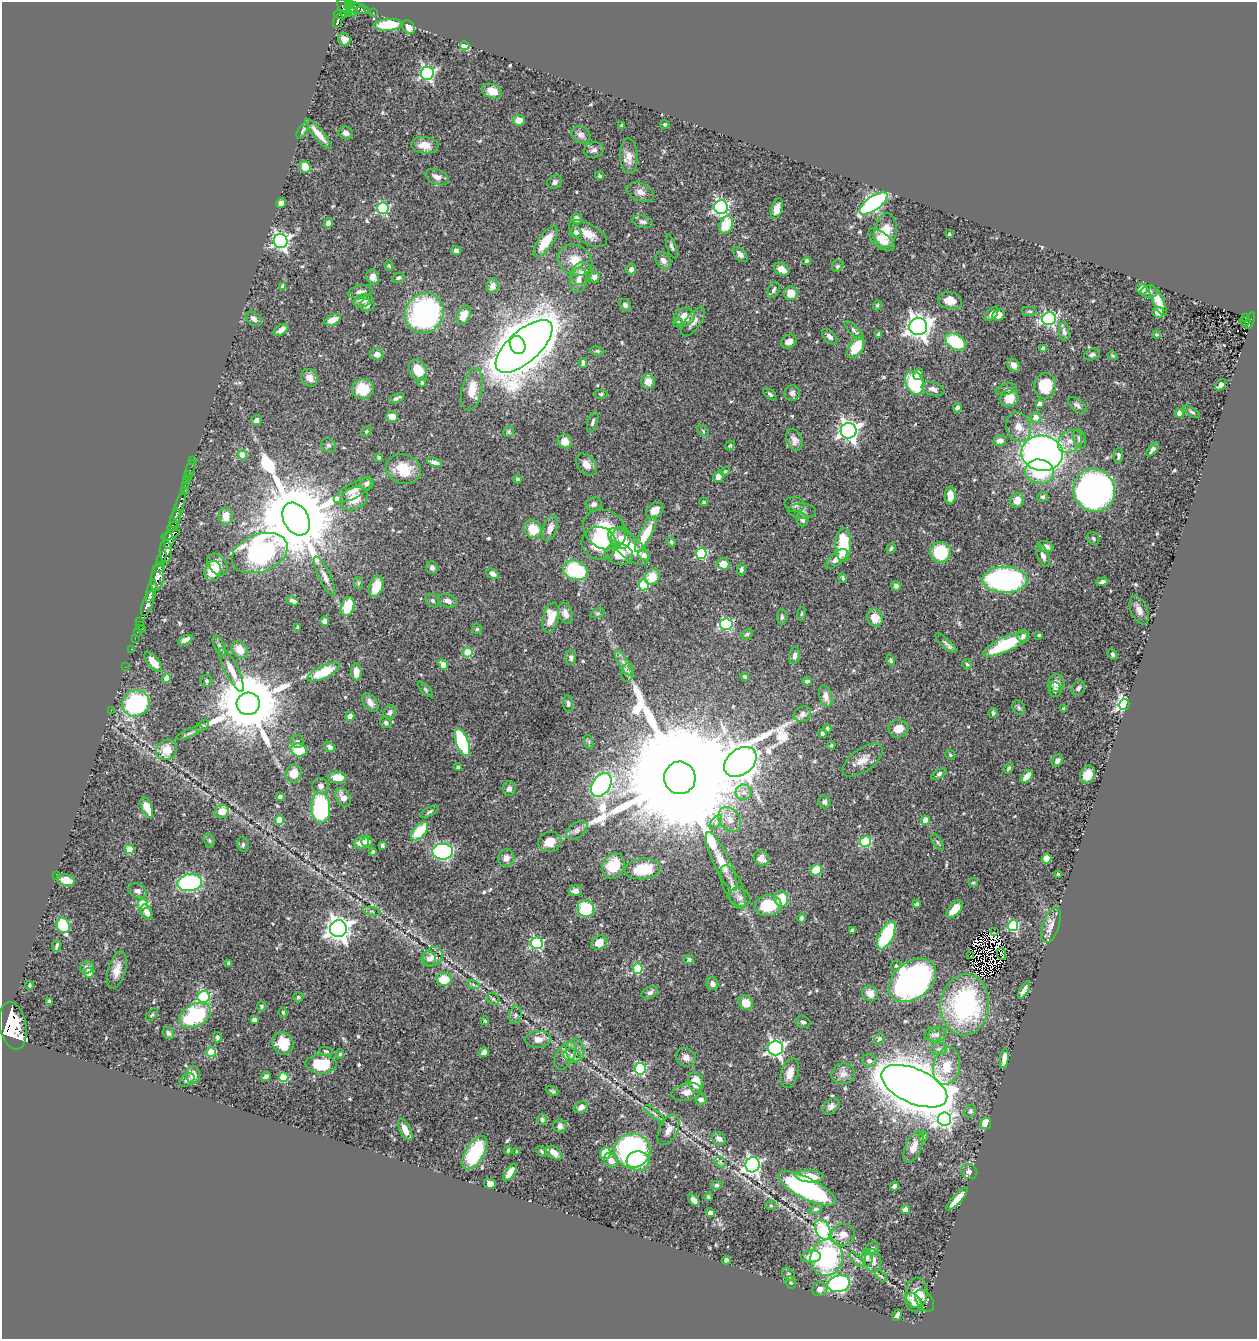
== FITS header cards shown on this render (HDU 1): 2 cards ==
NAXIS1  =                 1255
NAXIS2  =                 1337

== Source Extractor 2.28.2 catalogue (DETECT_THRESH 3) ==
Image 1255 x 1337 px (HDU 1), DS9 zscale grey, 1 PNG px = 1 image px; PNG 1259 x 1341 px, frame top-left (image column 1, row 1337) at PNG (2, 2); each listed source drawn as its Kron ellipse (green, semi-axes under 4 px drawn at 4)
Background 0.392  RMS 0.019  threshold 0.0569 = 3 sigma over >= 5 px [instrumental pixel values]
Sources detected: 582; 6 with non-positive FLUX_AUTO (blend fragments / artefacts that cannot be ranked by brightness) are neither listed nor drawn; of the other 576, the 500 brightest by FLUX_AUTO listed and drawn (76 fainter detections omitted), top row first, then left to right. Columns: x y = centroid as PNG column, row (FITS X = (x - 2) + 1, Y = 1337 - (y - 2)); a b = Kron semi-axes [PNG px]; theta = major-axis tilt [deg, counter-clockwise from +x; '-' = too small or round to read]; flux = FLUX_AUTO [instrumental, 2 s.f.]
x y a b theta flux
350 5 5 3 - 160
344 7 8 5 -51 310
357 8 12 5 -11 83
351 10 7 3 -58 80
361 10 4 4 - 34
373 12 2 2 - 3.9
341 14 7 3 -1 140
349 14 3 3 - 25
338 21 7 3 70 130
388 25 14 6 3 59
409 27 7 5 -56 6.3
344 39 7 6 - 6.9
465 46 5 4 - 48
427 73 6 6 - 290
492 91 10 7 -20 14
519 120 6 5 - 13
665 124 4 4 - 2
622 126 4 3 - 2.6
302 131 9 4 60 2.7
346 133 7 6 - 4.4
318 134 19 5 -49 14
581 135 10 8 -31 5.9
425 145 14 8 -6 14
594 150 10 7 16 5.3
629 156 17 8 -87 11
305 167 6 5 - 17
600 176 4 4 - 2.2
437 177 12 7 -23 7.1
554 182 7 6 - 4
640 192 14 8 -24 7.5
281 203 5 4 - 7.9
873 203 16 7 35 280
721 207 7 6 - 290
383 208 6 5 - 140
777 209 11 5 74 8.1
576 219 5 5 - 6.1
643 222 11 6 -13 3.9
328 223 5 4 - 5.8
726 225 9 6 65 42
886 231 17 11 81 26
576 232 6 5 - 7.1
588 234 21 10 -29 17
949 234 3 3 - 2.2
881 240 15 7 -39 13
281 241 7 7 - 380
546 241 18 7 55 30
672 247 12 4 -72 3.5
456 250 5 4 - 4.2
740 254 9 5 -46 5.2
575 260 18 15 -29 25
663 260 9 7 -58 6.8
806 261 4 4 - 2.2
389 266 5 4 - 1.9
838 266 6 5 - 2.4
631 269 5 5 - 7
782 269 8 5 -30 11
581 273 12 10 66 9.6
373 277 7 6 - 7.5
594 277 5 5 - 7.5
398 278 6 5 - 3.3
578 280 12 8 79 8.7
283 286 4 3 - 5.3
493 286 7 6 - 9.7
1142 289 6 5 - 8.1
774 290 8 5 68 3.6
360 292 12 6 12 5.9
1149 292 8 6 5 4.2
791 293 7 6 - 16
363 300 10 6 17 8
950 301 12 8 -13 13
1158 301 16 5 -66 14
367 305 7 6 - 4.2
625 305 6 5 - 3.1
877 305 5 4 - 1.7
1029 311 7 4 -7 2
1158 312 6 5 - 7.7
424 313 21 18 59 240
991 314 8 5 47 4.1
464 315 10 6 63 15
998 315 7 5 24 8.4
684 317 10 9 - 16
1245 318 3 2 - 10
254 319 9 6 -34 5.2
1049 319 7 6 - 230
333 320 8 5 24 14
1250 320 9 3 72 60
1245 321 5 3 - 24
678 322 5 5 - 1.9
693 322 17 7 54 10
918 327 9 8 - 1100
281 330 8 4 34 6.8
854 331 12 4 -44 3.4
1064 331 9 5 -82 5
879 334 4 3 - 5.5
1156 334 4 4 - 1.6
830 337 9 5 -48 4.6
789 341 8 6 28 8.4
955 342 11 7 -31 69
518 345 9 7 -63 1300
524 346 35 16 42 4400
856 347 12 6 57 32
1043 349 4 4 - 10
597 351 7 4 -8 2.1
377 354 7 6 - 7.3
1092 354 8 5 20 3.7
1113 356 5 4 - 1.6
583 363 5 3 - 2.8
1014 365 7 5 -42 6.9
418 370 11 8 -60 26
918 374 6 4 69 5.9
310 378 9 8 - 10
648 381 7 6 - 13
422 382 4 3 - 2
914 383 12 9 -70 98
1221 385 6 4 48 8
1045 386 13 11 83 41
363 389 11 10 - 31
472 389 22 10 79 21
933 389 12 6 -18 6.1
1006 389 10 5 16 3.4
792 393 8 7 - 4.7
601 394 6 4 2 2.1
770 394 8 4 -41 2.7
396 398 8 3 25 3.8
1009 398 9 8 - 19
1039 404 4 4 - 8.3
1077 405 11 6 -40 5
957 408 5 4 - 4.4
1192 412 9 4 -32 2.4
1179 413 4 4 - 19
392 416 6 5 - 10
1036 417 5 5 - 11
256 420 5 5 - 5.1
593 422 11 5 72 3.9
1019 427 15 12 -68 16
366 431 5 4 - 1.7
509 431 5 5 - 2.2
703 431 7 4 -47 2.1
848 431 8 7 - 680
1079 439 10 6 -73 5.2
794 440 11 8 -67 8.4
565 441 7 6 - 14
1000 441 6 5 - 6.8
1070 441 13 10 37 12
328 445 7 6 - 2.8
730 446 5 4 - 2
1152 450 8 4 51 4.5
1042 453 21 17 -8 710
242 455 4 4 - 24
1118 455 7 4 88 3.6
379 458 4 4 - 2.1
193 461 2 2 - 2.9
435 462 8 4 -21 5.8
586 465 13 8 -49 11
191 468 9 2 72 11
403 469 18 14 -19 33
725 471 5 4 - 1.8
1040 472 14 12 -12 67
188 476 5 3 - 4
718 476 6 5 - 9.5
517 479 4 4 - 2.7
187 481 2 2 - 6.4
367 484 7 6 - 4.8
185 486 3 2 - 9.1
184 490 3 3 - 31
1094 490 22 20 -63 530
353 491 21 7 29 11
950 496 9 5 -90 13
1043 497 6 5 - 2.7
354 499 14 11 29 24
1017 500 7 6 - 14
704 502 4 4 - 1.6
594 504 8 6 22 4.2
179 505 15 3 71 180
795 505 10 7 -13 4.8
655 510 9 7 40 14
802 511 14 7 -4 6.2
226 516 9 6 85 16
175 518 10 5 71 550
296 519 17 12 -61 24000
802 520 7 5 -61 5.2
173 526 6 4 33 290
550 528 13 7 69 11
533 529 9 8 - 29
604 529 22 19 -33 55
646 534 20 6 62 36
171 535 9 4 19 410
621 538 11 10 - 13
1093 538 7 5 -46 2.5
169 540 8 5 86 800
671 542 5 4 - 2
599 543 17 16 - 61
843 545 17 8 88 62
629 546 25 11 -41 45
1046 547 8 5 -18 7.4
891 548 5 4 - 2
166 551 11 6 -87 600
940 552 10 10 - 61
260 553 29 18 20 230
701 553 5 5 - 110
619 554 14 10 -13 26
644 555 6 5 - 11
1043 556 11 5 -69 6
161 558 7 3 65 190
836 559 14 6 41 9.5
723 564 6 5 - 18
217 565 12 8 -48 12
159 567 6 5 - 280
432 568 6 6 - 3.6
741 569 6 4 84 3
575 570 13 9 -19 91
213 571 10 8 73 28
493 574 7 4 -29 6.7
325 576 22 6 -65 8.6
652 577 8 7 - 24
157 578 13 6 81 520
843 578 4 3 - 1.9
1005 580 22 13 0 350
1102 582 6 4 20 3.8
358 583 6 4 -73 2.1
644 585 5 5 - 87
376 586 11 6 70 18
896 586 5 4 - 4.1
151 591 12 4 75 750
432 600 7 6 - 2.6
293 601 6 3 -25 4.4
448 601 10 6 -21 5.4
148 604 13 5 69 810
347 607 10 6 71 43
1139 610 15 8 -67 8.9
565 613 11 7 -73 7.2
597 613 7 4 19 1.9
802 614 7 3 81 1.8
782 617 8 5 90 2.8
551 618 15 8 78 25
875 618 9 7 -68 19
325 621 5 4 - 9.1
140 622 2 2 - 6.8
726 624 6 5 - 150
139 626 3 2 - 6.1
298 627 4 3 - 2.9
142 629 2 2 - 27
477 629 5 5 - 2.1
137 632 2 2 - 7
747 634 6 5 - 2.1
1039 635 3 3 - 2.1
1023 636 6 5 - 6.5
135 638 2 2 - 7
185 640 8 4 28 7.2
946 643 14 4 -42 4.7
1006 644 24 7 25 73
219 646 11 5 -64 3.4
131 649 2 2 - 6.3
239 650 9 7 -49 17
468 652 5 5 - 61
1112 654 6 4 -49 2.1
795 656 8 5 84 5.1
571 657 7 5 90 3.8
891 660 5 4 - 2.8
153 662 12 5 -51 15
624 663 14 5 -57 6.9
967 664 5 4 - 2.1
443 665 5 4 - 17
125 667 2 2 - 5
232 670 24 6 -63 16
324 672 17 6 25 50
356 672 8 5 -88 12
628 673 9 6 83 4.4
745 677 4 4 - 2.1
167 678 4 4 - 20
206 681 6 6 - 2.5
807 681 4 3 - 2.5
1056 683 9 8 - 8.3
1078 688 8 6 56 3.6
425 689 10 4 -45 2.3
1055 690 7 6 - 4.3
826 696 11 6 -75 9.2
370 702 10 6 -54 6.8
136 703 14 13 - 180
248 704 11 11 - 13000
568 704 8 5 -84 3.2
1124 704 5 5 - 320
1019 708 7 6 - 3.2
1064 709 4 3 - 1.9
111 710 2 2 - 79
390 712 7 6 - 4.7
993 713 5 4 - 2.9
802 714 9 7 28 5.9
350 716 4 4 - 18
386 722 6 5 - 3.2
202 726 7 5 36 2.6
827 729 4 3 - 4.6
898 729 10 9 - 14
189 733 14 3 22 3.9
823 733 4 4 - 3.4
297 741 7 6 - 3.3
462 742 14 6 -68 140
589 742 7 4 -73 2.1
831 745 4 4 - 2
330 747 6 4 -31 4.6
167 750 11 9 35 18
299 750 8 6 -17 43
950 755 5 4 - 1.7
863 760 23 11 36 15
1057 760 6 5 - 4
740 762 18 12 38 3900
458 767 4 3 - 1.8
1009 768 6 4 53 2.4
294 773 9 8 - 16
939 774 8 4 32 3.9
1087 775 9 7 61 14
1027 776 7 4 46 16
337 777 9 5 -3 22
680 778 16 15 - 96000
601 785 13 9 57 250
320 786 8 8 - 5.3
509 789 7 6 - 4.6
744 792 8 7 - 7
280 796 4 3 - 3.9
343 797 10 7 -63 11
824 802 6 6 - 3.4
147 807 11 5 -68 17
320 808 15 9 -89 140
222 811 7 6 - 16
429 812 10 4 30 2.6
730 819 13 10 -54 13
279 820 4 4 - 34
925 820 4 4 - 23
716 822 8 4 53 3.8
577 830 12 7 38 6.1
420 831 11 6 49 44
209 840 7 5 -74 2.4
866 841 5 5 - 90
367 842 5 5 - 9.8
550 842 12 10 19 16
937 842 9 4 -54 2.3
361 843 8 6 21 11
243 845 7 5 -79 2.3
382 845 4 3 - 2.2
130 849 4 4 - 30
373 852 4 3 - 1.7
443 852 10 8 1 230
506 858 9 8 - 7.6
761 858 8 7 - 10
1046 859 5 5 - 21
721 862 32 8 -65 21
614 866 13 10 59 38
643 869 18 10 6 45
816 870 6 5 - 33
1058 874 3 3 - 2.2
56 876 3 2 - 2.9
66 880 9 6 -12 20
190 883 12 8 7 160
973 883 4 4 - 1.8
733 887 23 9 -67 14
137 891 9 7 -22 5.1
575 891 7 5 7 6.7
740 897 11 8 -26 6.8
781 899 8 7 - 33
143 904 5 5 - 81
917 904 4 4 - 2.5
768 906 13 10 5 45
586 909 8 8 - 66
955 909 10 5 49 20
372 911 9 3 -13 2.1
147 912 8 5 -68 8.9
801 918 5 4 - 2.6
63 925 8 6 -72 64
1051 925 18 8 71 11
1013 926 5 5 - 120
338 929 8 8 - 1000
852 930 4 4 - 4.8
994 932 2 2 - 6.7
886 935 15 7 64 83
537 943 6 6 - 160
599 943 8 6 32 20
57 946 6 3 71 2.3
1002 954 6 2 -84 2
971 956 2 2 - 1.9
433 957 10 9 - 9.6
429 959 7 7 - 5.4
689 959 5 4 - 3.1
229 963 4 4 - 2
896 966 6 4 67 2
87 967 7 6 - 6.1
638 969 5 5 - 70
117 970 19 8 74 13
89 973 5 4 - 19
444 979 8 6 -3 29
912 980 26 18 37 370
473 984 6 4 -19 2.1
712 984 6 6 - 5.3
29 985 4 3 - 1.8
1024 990 9 4 58 6.5
650 992 8 5 26 3.9
870 993 8 7 - 11
204 997 6 6 - 150
298 997 5 5 - 2.3
493 999 7 5 -44 2.8
49 1001 4 3 - 3.3
746 1003 8 6 -38 20
965 1005 31 24 84 190
261 1006 5 4 - 1.8
283 1012 5 4 - 1.8
152 1015 7 4 51 2
195 1015 17 11 28 120
515 1015 9 6 80 3.6
254 1020 4 4 - 5.7
485 1021 4 3 - 1.9
803 1022 8 5 -16 3.7
13 1026 24 13 -79 8400
168 1033 6 5 - 4.4
937 1034 9 7 24 5.2
933 1035 8 7 - 5
217 1037 5 4 - 2.2
538 1039 12 8 3 11
879 1039 6 5 - 2.4
283 1043 11 10 - 29
775 1048 7 7 - 380
939 1049 8 6 5 4.1
575 1050 11 9 -83 8.4
326 1051 7 4 -9 1.9
211 1052 5 4 - 44
484 1052 5 4 - 5.7
340 1054 4 4 - 2
565 1056 15 9 59 10
572 1056 9 7 -21 5.1
686 1057 10 9 - 7.7
1004 1058 10 4 82 9.9
869 1061 7 6 - 3.8
321 1064 15 9 -3 49
947 1066 19 13 77 29
640 1069 6 5 - 150
790 1073 15 8 73 14
843 1074 12 10 7 8.4
193 1075 9 7 -85 11
266 1076 5 4 - 3.8
283 1077 5 5 - 53
187 1080 8 5 39 3.6
696 1082 10 7 -81 24
914 1086 35 17 -24 5800
552 1091 7 3 -25 1.9
687 1092 15 8 12 9.9
701 1099 5 5 - 5.8
831 1106 9 6 42 5
581 1107 7 5 35 6
970 1111 6 5 - 3.3
654 1114 12 4 -38 3
542 1119 6 5 - 2.9
945 1119 6 6 - 260
986 1123 6 5 - 21
560 1126 6 6 - 4.7
405 1130 12 5 -63 12
668 1130 16 9 63 10
923 1137 5 4 - 2.5
719 1139 7 5 -34 6.5
914 1147 17 8 67 13
508 1150 4 3 - 1.8
542 1151 6 4 -47 1.8
632 1151 18 17 - 290
517 1152 3 3 - 1.8
475 1153 19 9 59 72
554 1153 9 5 -39 12
605 1153 6 5 - 27
611 1161 8 6 -58 8.6
638 1161 11 10 - 36
720 1162 6 5 - 2.1
752 1165 7 7 - 330
969 1171 8 7 - 5.2
510 1172 10 4 57 11
810 1176 14 6 -4 21
490 1184 6 5 - 7.5
717 1185 6 4 15 2.2
894 1186 4 3 - 3.3
807 1188 32 10 -27 220
708 1197 4 4 - 2.1
957 1199 15 4 48 15
694 1200 7 4 -49 7.7
771 1205 5 5 - 1.6
815 1209 7 4 26 2.1
906 1210 4 4 - 20
710 1213 4 4 - 10
823 1230 10 7 -63 100
843 1235 12 10 30 11
872 1248 7 5 32 3.7
811 1257 9 6 6 13
827 1258 18 16 79 160
867 1258 9 5 -85 3.2
726 1260 4 4 - 9.9
857 1260 9 4 -44 2.8
873 1261 12 8 -84 9.8
789 1274 8 5 -44 2.7
881 1276 7 4 -44 1.9
791 1282 6 5 - 1.8
839 1284 11 8 14 290
820 1289 8 7 - 6.7
917 1293 15 11 87 33
925 1301 12 8 -54 3.6
914 1303 10 7 -55 7.5
897 1315 6 4 68 4.1
At the frame edge (FLAGS 8, measured only in part): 1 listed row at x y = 13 1026
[76 fainter detections neither listed nor drawn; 6 non-positive-flux detections neither listed nor drawn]